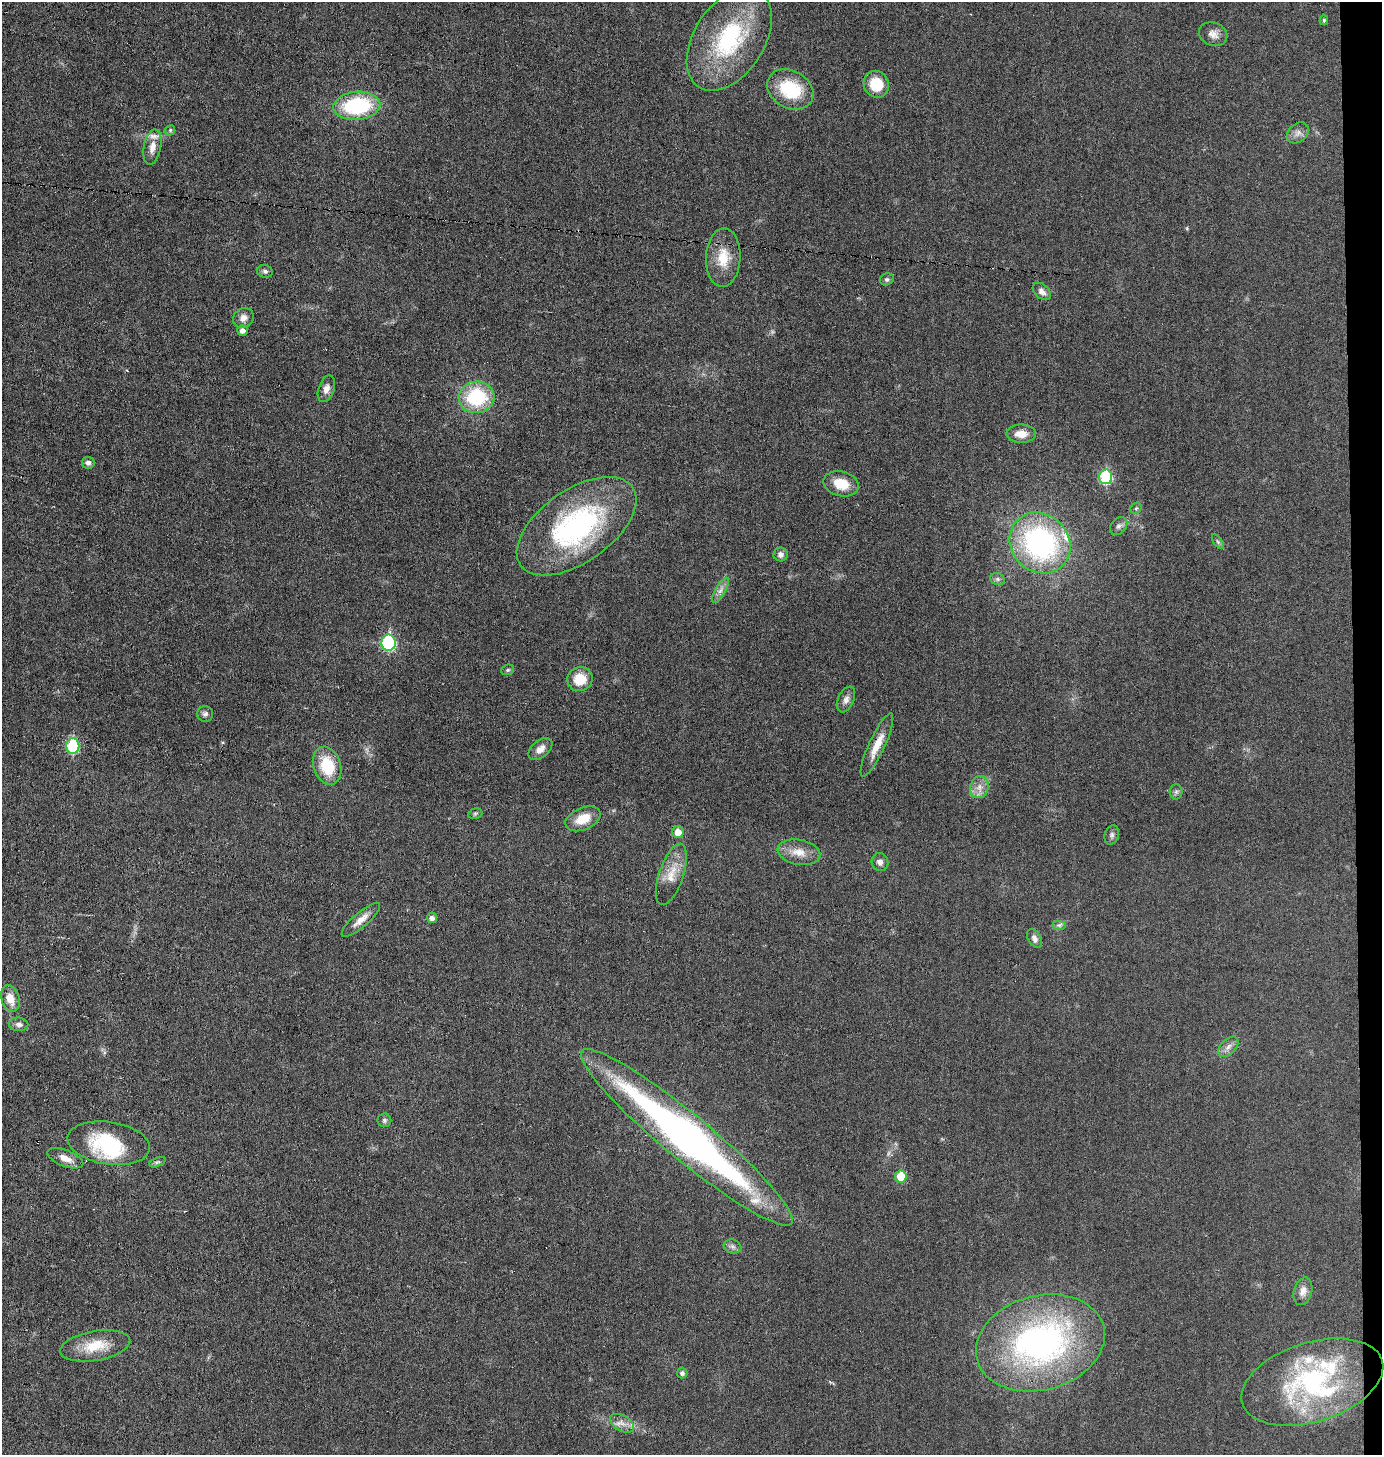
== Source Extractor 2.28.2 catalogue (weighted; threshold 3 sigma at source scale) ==
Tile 6 of 3 x 3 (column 3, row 2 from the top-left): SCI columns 2860-4239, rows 1454-2906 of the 4383 x 4359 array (HDU 1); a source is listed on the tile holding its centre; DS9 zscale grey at full resolution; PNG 1384 x 1457 px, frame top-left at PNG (2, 2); each listed source drawn as its Kron ellipse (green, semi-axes under 4 px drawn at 4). Shown black and unused: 2% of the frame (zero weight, under 3 of 6 exposures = <1% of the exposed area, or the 3 px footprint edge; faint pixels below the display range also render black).
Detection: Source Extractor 2.28.2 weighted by HDU 2 'WHT'; one run over the whole footprint, this tile lists its part. Background 0.0233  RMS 0.004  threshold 0.0163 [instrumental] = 3 sigma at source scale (4.09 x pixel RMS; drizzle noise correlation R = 1.36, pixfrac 0.8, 0.05/0.05 arcsec/px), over >= 5 px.
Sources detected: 74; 1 too faint to see at this stretch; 1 inside a brighter object's white glare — neither listed nor drawn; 5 inside a brighter listed object's ellipse — not listed separately; the other 67 listed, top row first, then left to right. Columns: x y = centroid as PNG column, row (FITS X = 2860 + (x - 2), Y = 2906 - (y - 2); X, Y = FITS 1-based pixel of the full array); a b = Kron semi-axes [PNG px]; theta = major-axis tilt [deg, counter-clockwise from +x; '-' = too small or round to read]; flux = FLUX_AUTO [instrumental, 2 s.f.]
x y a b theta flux
1324 20 5 4 - 0.68
1213 34 14 11 -21 2.8
729 39 57 35 58 45
876 84 14 12 -61 9.9
790 89 24 18 -30 20
357 106 23 14 5 33
170 130 5 4 - 0.53
1298 133 12 9 40 2.1
152 147 18 8 78 3.4
723 258 29 17 87 9.6
265 271 8 6 -16 0.98
887 279 7 6 - 0.9
1042 291 10 7 -42 1.9
243 318 11 9 33 2.4
242 330 5 5 - 1.9
326 389 14 7 71 2.1
477 397 18 15 4 25
1021 434 15 9 0 4.4
88 463 6 5 - 1.2
1105 477 7 6 - 28
841 484 18 12 -14 7.4
1136 508 6 5 - 0.6
577 526 68 36 35 72
1119 526 10 7 48 1.4
1218 542 8 4 -55 0.66
1040 543 32 28 -45 71
781 554 7 7 - 1.4
998 579 7 6 - 0.92
720 590 14 5 60 1.8
389 643 8 7 - 46
508 670 6 5 - 0.58
580 679 13 12 - 7.6
846 699 13 8 65 2.1
205 714 8 8 - 1.2
877 745 34 8 65 6.4
73 746 8 6 89 31
540 749 14 8 39 3
327 766 19 13 -72 15
979 787 11 9 74 2.8
1176 792 8 6 89 0.87
475 814 7 5 17 0.71
583 819 18 11 23 6.8
678 832 6 6 - 3.8
1112 835 10 7 73 1.2
799 852 21 12 -10 5.4
880 862 9 8 - 1.8
671 874 32 12 71 6.9
432 918 5 5 - 1.6
361 920 24 7 41 3.7
1059 925 7 4 0 0.87
1035 938 10 6 -61 1.6
10 998 13 9 -71 5
19 1024 9 7 -7 1.5
1228 1047 12 7 46 2.1
384 1120 7 7 - 0.91
687 1137 136 23 -39 200
109 1143 41 21 -9 27
65 1158 19 8 -21 3.6
157 1162 9 4 21 0.75
901 1176 6 5 - 9.4
732 1246 9 6 -19 1.2
1303 1291 14 9 74 2.8
1040 1343 65 47 15 110
95 1346 35 15 10 10
682 1373 5 5 - 1.1
1312 1382 73 39 17 61
622 1423 13 7 -31 2.6